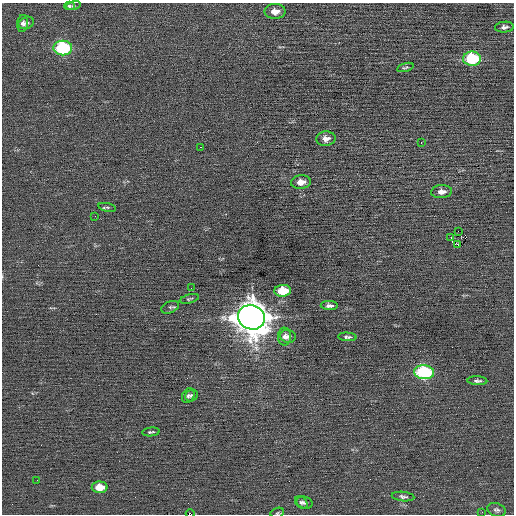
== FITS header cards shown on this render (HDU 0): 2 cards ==
NAXIS1  =                  512 / Axis length
NAXIS2  =                  512 / Axis length

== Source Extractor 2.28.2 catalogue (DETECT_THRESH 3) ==
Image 512 x 512 px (HDU 0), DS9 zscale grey, 1 PNG px = 1 image px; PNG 516 x 516 px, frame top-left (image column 1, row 512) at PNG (2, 3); each listed source drawn as its Kron ellipse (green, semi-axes under 4 px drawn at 4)
Background 0.0214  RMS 0.65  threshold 1.94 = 3 sigma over >= 5 px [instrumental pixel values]
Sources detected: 42; all 42 listed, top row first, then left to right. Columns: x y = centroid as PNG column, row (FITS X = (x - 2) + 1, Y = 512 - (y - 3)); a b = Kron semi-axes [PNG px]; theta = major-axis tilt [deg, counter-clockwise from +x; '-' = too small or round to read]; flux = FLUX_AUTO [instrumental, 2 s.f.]
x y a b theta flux
69 6 5 4 - 70
73 6 7 4 12 71
275 11 10 7 1 380
22 23 8 5 83 140
26 23 8 6 22 130
504 27 9 5 5 140
63 48 9 7 -1 4600
472 59 9 7 2 3400
405 67 8 4 14 65
326 139 9 7 4 260
421 143 3 2 - 48
200 147 2 2 - 70
301 182 10 6 6 330
442 192 10 6 4 290
107 207 9 3 -12 70
95 216 2 2 - 17
458 231 2 2 - 35
451 238 2 2 - 23
458 245 3 2 - 3200
191 288 2 2 - 19
283 291 8 6 4 1600
189 299 10 4 15 72
329 306 8 4 -2 140
170 307 9 5 23 77
251 317 14 12 -22 97000
288 336 8 6 -4 170
284 337 9 6 89 210
347 337 9 4 -3 100
424 372 10 7 -6 5200
477 381 10 4 -2 120
191 395 7 5 35 92
188 396 8 5 58 100
151 432 8 3 6 78
37 480 2 2 - 28
100 487 8 6 0 700
403 497 11 4 -7 120
301 502 7 5 -47 99
305 503 8 6 -17 120
496 510 9 6 -19 130
482 512 2 2 - 25
277 513 7 5 21 63
190 514 4 2 - 670
At the frame edge (FLAGS 8, measured only in part): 2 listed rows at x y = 277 513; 190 514